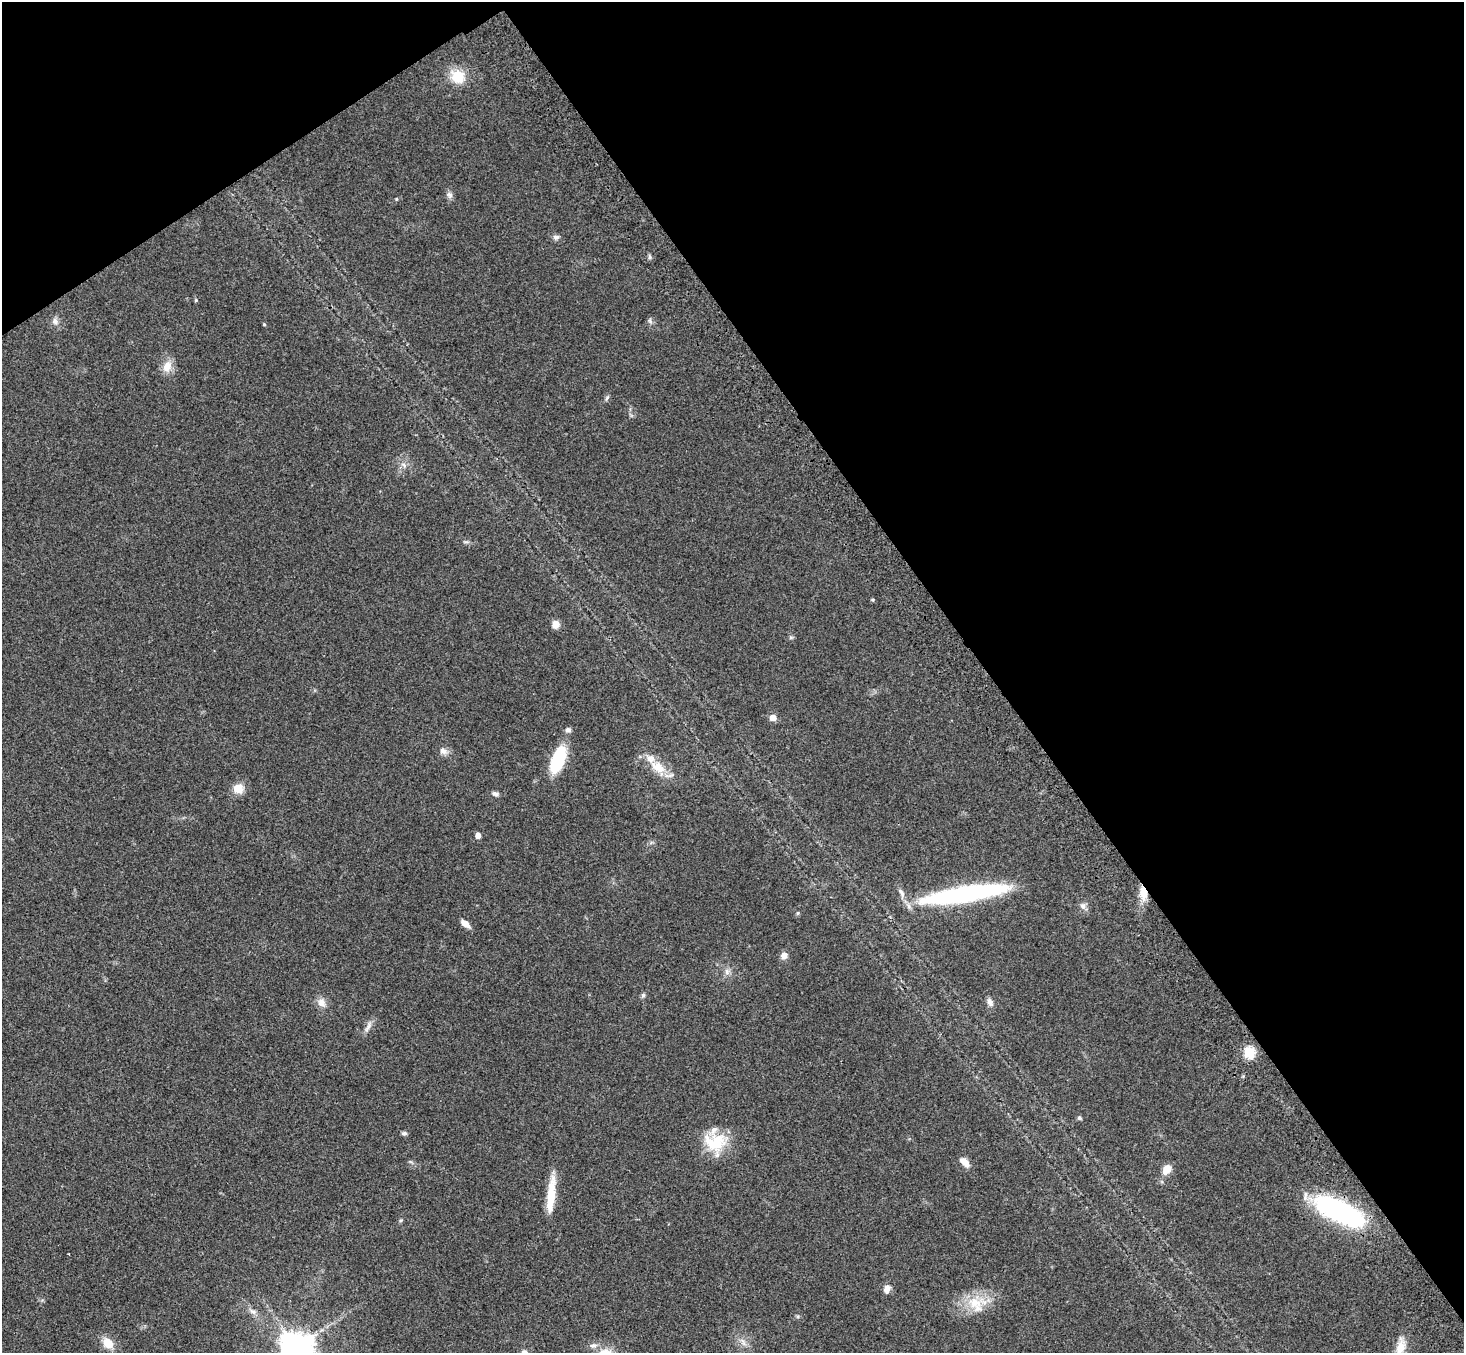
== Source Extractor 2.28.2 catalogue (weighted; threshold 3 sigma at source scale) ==
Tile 3 of 4 x 4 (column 3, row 1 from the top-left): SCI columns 3007-4468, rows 4406-5756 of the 6009 x 5974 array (HDU 1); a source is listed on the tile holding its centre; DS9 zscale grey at full resolution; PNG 1466 x 1355 px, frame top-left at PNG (2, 2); no overlay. Shown black and unused: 37% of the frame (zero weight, under 3 of 4 exposures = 5% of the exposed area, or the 3 px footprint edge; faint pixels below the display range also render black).
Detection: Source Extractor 2.28.2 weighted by HDU 2 'WHT'; one run over the whole footprint, this tile lists its part. Background 0.214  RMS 0.0086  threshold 0.0387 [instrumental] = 3 sigma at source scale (4.5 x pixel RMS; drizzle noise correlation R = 1.50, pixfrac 1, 0.05/0.05 arcsec/px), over >= 5 px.
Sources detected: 53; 3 inside a brighter listed object's ellipse — not listed separately; the other 50 listed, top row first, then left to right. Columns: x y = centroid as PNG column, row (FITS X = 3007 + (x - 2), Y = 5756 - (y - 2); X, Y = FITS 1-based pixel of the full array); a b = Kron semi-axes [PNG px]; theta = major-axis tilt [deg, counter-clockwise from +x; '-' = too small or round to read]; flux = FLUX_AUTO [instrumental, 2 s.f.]
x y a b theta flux
458 76 20 17 -43 18
450 195 9 7 -49 2.9
556 237 9 7 15 2.5
650 257 6 4 90 1.4
196 300 4 4 - 0.98
55 321 9 8 - 3.8
650 321 7 4 -46 1.7
264 324 4 4 - 0.94
167 366 16 11 62 9.4
607 398 9 3 56 1.5
404 465 8 5 -64 2.5
873 600 4 4 - 1.1
556 624 8 7 - 6.6
791 637 6 4 0 1.2
773 718 5 5 - 11
568 730 6 6 - 2.7
443 751 11 8 -26 4.4
558 759 28 12 68 43
658 767 22 14 -34 17
238 789 11 10 - 11
495 794 9 6 -19 2.5
478 835 4 4 - 6.3
901 893 13 6 -59 4
1143 893 18 9 -83 11
965 894 84 14 9 160
1083 906 8 8 - 3.3
798 913 6 4 88 1
465 923 10 5 -39 7.5
784 956 8 7 - 5.4
727 971 9 5 -71 3.2
643 995 7 5 73 1.8
990 1002 11 6 -64 3.7
321 1003 12 10 -61 6.1
368 1026 18 5 64 4.2
1249 1052 5 5 - 67
1079 1118 5 5 - 1.6
404 1133 7 4 0 1.8
715 1142 27 25 -30 33
965 1162 13 7 -47 7
1167 1169 11 8 49 9.4
551 1193 43 10 83 20
1339 1211 49 18 -26 160
401 1220 5 4 - 1.1
887 1289 10 8 75 4.9
975 1303 34 16 5 26
253 1311 11 5 -35 3.3
108 1343 14 10 -52 12
593 1346 10 7 9 3.6
1401 1347 24 11 76 11
297 1348 10 9 - 1800
Overlapping masked pixels (flux is a lower limit): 2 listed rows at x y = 1143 893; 1339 1211
Isophote crosses this tile's border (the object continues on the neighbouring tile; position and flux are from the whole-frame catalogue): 2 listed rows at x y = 1401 1347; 297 1348
Unlisted compact peaks at least as high as the median listed source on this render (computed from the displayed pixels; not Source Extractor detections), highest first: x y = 396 199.